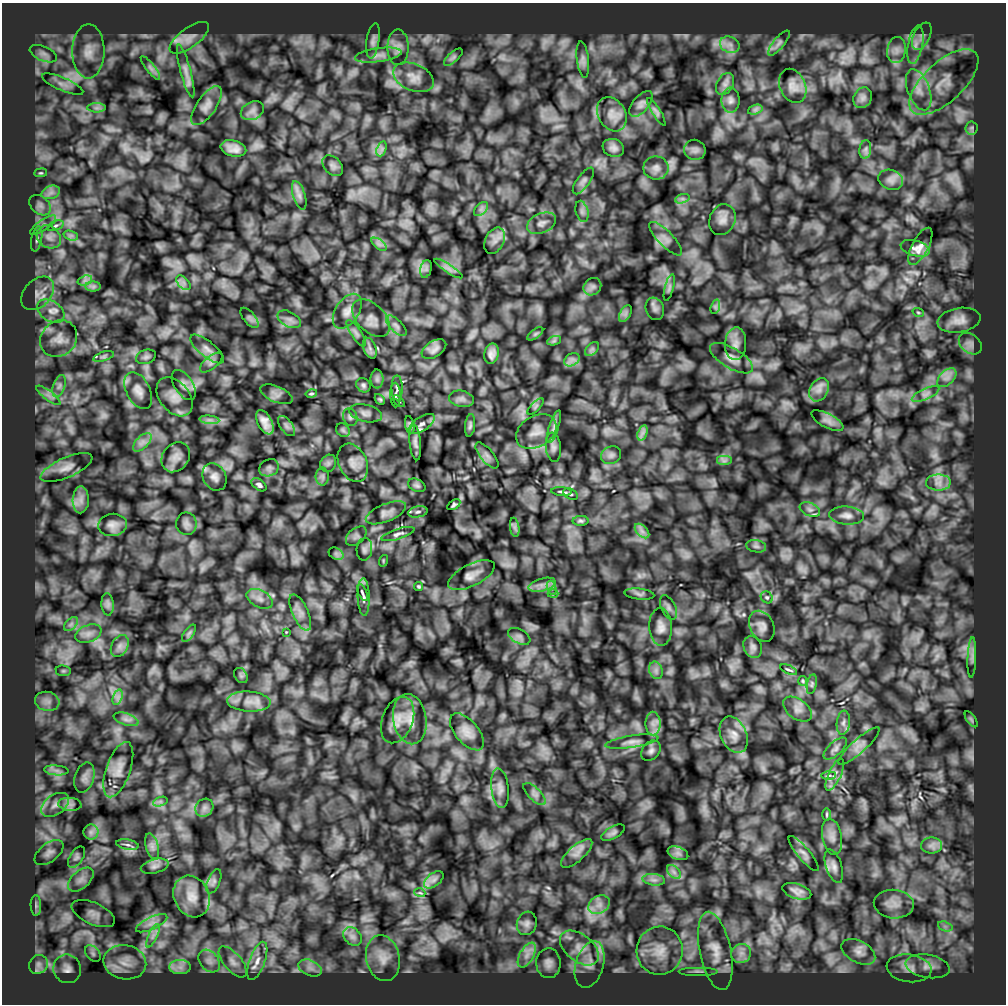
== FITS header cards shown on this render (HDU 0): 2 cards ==
NAXIS1  =                 1004
NAXIS2  =                 1002

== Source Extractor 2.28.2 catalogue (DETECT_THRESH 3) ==
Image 1004 x 1002 px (HDU 0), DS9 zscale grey, 1 PNG px = 1 image px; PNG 1008 x 1006 px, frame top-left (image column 1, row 1002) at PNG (2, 3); each listed source drawn as its Kron ellipse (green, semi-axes under 4 px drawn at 4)
Background 37000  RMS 500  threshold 1510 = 3 sigma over >= 5 px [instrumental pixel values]
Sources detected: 268; all 268 listed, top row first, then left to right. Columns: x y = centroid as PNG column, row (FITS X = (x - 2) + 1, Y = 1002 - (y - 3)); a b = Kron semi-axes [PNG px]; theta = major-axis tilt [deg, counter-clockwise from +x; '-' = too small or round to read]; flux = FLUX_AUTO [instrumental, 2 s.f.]
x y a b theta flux
922 36 15 8 64 2.1e+05
189 38 23 10 36 3.4e+05
373 41 18 6 81 1.7e+05
779 43 15 5 51 1.5e+05
730 45 10 8 -22 2.1e+05
915 45 19 7 79 3.2e+05
398 47 18 10 -90 2.8e+05
896 50 13 9 80 2.8e+05
88 51 27 16 90 7.2e+05
43 54 14 7 -23 1.9e+05
378 55 23 7 8 2.8e+05
453 57 12 5 41 8.5e+04
583 60 18 6 -83 1.6e+05
150 68 15 4 -52 1.2e+05
186 71 27 5 -75 2.5e+05
414 77 21 13 -23 4.0e+05
944 82 43 20 43 1.4e+06
63 84 22 6 -23 2.7e+05
725 84 12 8 60 1.7e+05
793 86 18 13 -66 3.2e+05
919 90 21 11 -69 4.7e+05
863 98 11 8 62 1.5e+05
730 100 12 9 -90 1.8e+05
641 104 15 8 50 1.6e+05
207 106 23 9 55 3.0e+05
96 108 9 4 0 1.1e+05
755 110 7 4 19 8.9e+04
252 111 12 8 27 2.0e+05
656 112 16 4 -58 9.5e+04
612 114 18 13 -60 3.7e+05
971 128 6 6 - 7.8e+04
233 148 13 8 -14 2.7e+05
613 148 11 9 -21 1.7e+05
381 149 8 4 71 1.0e+05
695 150 10 10 - 1.5e+05
865 150 9 6 83 1.1e+05
333 166 12 8 -46 1.5e+05
656 168 12 11 - 2.3e+05
41 173 6 3 8 4.0e+04
891 180 13 9 -19 2.0e+05
583 181 16 6 54 1.4e+05
51 192 9 6 17 1.6e+05
299 195 15 6 -73 1.8e+05
682 199 7 4 18 8.6e+04
40 205 12 8 -40 1.9e+05
481 209 9 5 45 1.1e+05
582 211 11 6 -75 1.3e+05
722 220 16 12 66 2.8e+05
541 223 15 9 23 2.3e+05
43 225 15 5 34 1.7e+05
56 226 9 4 19 7.8e+04
71 236 7 4 -18 9.3e+04
49 237 13 10 -36 2.8e+05
37 239 12 5 79 1.2e+05
666 239 22 7 -46 2.7e+05
495 241 14 9 64 2.4e+05
379 244 9 4 -37 1.1e+05
920 246 20 8 63 2.4e+05
915 248 15 7 -16 1.8e+05
426 269 9 5 75 1.0e+05
449 269 16 4 -33 1.5e+05
85 280 7 4 19 1.0e+05
183 283 9 5 -45 1.2e+05
93 286 7 5 0 8.5e+04
592 287 9 8 - 1.4e+05
669 288 14 4 76 1.0e+05
38 293 19 13 47 4.2e+05
715 307 7 4 72 7.9e+04
655 309 11 9 -69 1.4e+05
51 311 15 10 -33 3.3e+05
347 311 19 12 56 3.5e+05
918 312 6 3 -19 3.6e+04
625 314 9 5 59 1.1e+05
249 318 12 5 -50 1.0e+05
371 318 23 14 -44 3.8e+05
289 319 13 7 -29 1.9e+05
959 320 22 12 10 3.9e+05
396 326 13 6 -45 1.4e+05
356 333 15 5 -56 1.2e+05
535 334 9 4 35 6.5e+04
59 339 20 17 43 5.2e+05
554 341 7 4 19 6.6e+04
736 344 16 10 86 2.9e+05
970 344 13 9 -40 1.8e+05
370 348 11 6 -69 1.2e+05
207 349 21 8 -39 2.4e+05
434 349 13 8 32 2.0e+05
592 349 8 5 45 8.6e+04
492 354 10 7 77 1.9e+05
104 356 10 4 18 8.3e+04
146 357 10 7 19 1.0e+05
731 358 24 10 -31 3.0e+05
572 360 8 6 30 1.4e+05
211 363 13 6 39 1.4e+05
947 378 11 7 45 2.0e+05
377 379 9 6 -90 1.1e+05
184 385 17 9 -57 2.2e+05
363 385 8 6 -43 8.4e+04
59 386 11 6 72 1.5e+05
397 388 12 5 -90 1.2e+05
819 390 12 9 62 2.3e+05
138 391 20 11 -63 3.2e+05
311 393 6 4 13 4.6e+04
276 394 17 8 -23 1.8e+05
926 394 15 5 24 1.6e+05
48 395 15 5 -37 1.8e+05
395 395 12 5 -88 7.7e+04
175 397 22 15 -51 4.2e+05
380 399 6 4 -48 5.2e+04
462 399 13 8 -11 1.6e+05
399 401 7 3 -45 4.2e+04
536 406 10 4 45 7.0e+04
366 413 17 8 -13 2.0e+05
350 417 9 7 -71 1.0e+05
209 420 10 4 -5 1.2e+05
827 421 17 7 -28 1.8e+05
265 422 13 7 -63 3.1e+05
421 424 15 7 34 2.0e+05
410 425 9 4 -80 8.6e+04
470 425 11 5 83 8.8e+04
286 426 12 6 -53 1.3e+05
554 427 17 4 71 1.4e+05
343 430 7 6 - 8.2e+04
536 431 22 15 31 4.3e+05
642 433 8 4 71 1.1e+05
142 442 11 6 45 1.8e+05
415 442 18 5 -85 1.6e+05
553 447 14 7 -83 1.6e+05
487 455 16 6 -50 1.7e+05
611 455 10 8 26 1.4e+05
176 457 16 13 53 3.1e+05
724 461 8 5 0 9.2e+04
328 463 9 7 56 1.0e+05
353 463 20 14 -65 3.9e+05
66 468 28 10 24 3.8e+05
269 468 10 8 27 1.4e+05
322 476 9 6 -90 1.0e+05
215 477 14 11 -60 2.3e+05
938 483 12 8 0 2.4e+05
259 485 8 5 -35 8.8e+04
417 485 9 6 -26 9.5e+04
561 492 10 3 -4 6.7e+04
571 494 8 5 -27 8.0e+04
81 500 13 8 88 2.5e+05
454 505 7 4 34 6.3e+04
810 510 11 6 -23 1.4e+05
418 512 10 5 11 9.9e+04
386 513 21 9 22 2.4e+05
847 515 17 9 -5 2.3e+05
581 521 8 5 2 6.9e+04
186 524 11 10 - 1.5e+05
112 525 14 11 7 2.5e+05
515 527 9 4 -82 9.1e+04
642 531 9 5 -45 1.3e+05
398 534 17 5 18 1.3e+05
356 536 12 7 41 1.3e+05
756 546 10 6 -10 9.9e+04
364 549 11 7 85 1.3e+05
336 554 8 5 -31 9.2e+04
383 561 6 3 73 3.1e+04
471 575 25 11 26 3.3e+05
542 585 14 6 16 2.2e+05
419 586 4 4 - 4.5e+04
552 588 7 4 -71 9.3e+04
362 593 9 4 -66 5.6e+04
553 594 5 3 - 3.5e+04
639 594 15 5 -7 1.0e+05
364 597 19 6 -88 1.6e+05
767 597 6 5 - 7.0e+04
260 599 14 8 -27 2.4e+05
108 604 11 6 -86 1.1e+05
668 608 13 7 -65 1.4e+05
300 612 19 8 -66 2.8e+05
71 624 8 5 45 1.0e+05
762 626 16 12 -63 2.5e+05
661 627 19 11 -87 3.0e+05
286 632 3 3 - 2.2e+04
189 633 10 5 54 8.6e+04
88 634 14 8 21 2.4e+05
519 636 12 7 -29 1.4e+05
120 646 12 8 63 1.8e+05
753 647 11 9 -67 1.5e+05
972 657 20 3 88 1.2e+05
656 670 9 6 -71 1.4e+05
789 670 9 2 -23 5.3e+04
63 671 7 5 -6 6.0e+04
241 676 8 6 -55 7.7e+04
803 681 5 4 - 3.9e+04
812 684 10 4 79 7.3e+04
118 697 8 4 72 1.2e+05
47 701 12 9 -13 2.5e+05
249 702 22 10 -4 4.7e+05
797 709 16 10 -36 2.4e+05
126 719 13 6 -17 1.5e+05
410 719 25 16 -81 5.6e+05
971 719 9 4 -55 6.0e+04
398 720 24 15 69 5.1e+05
843 723 12 6 83 1.5e+05
653 724 12 7 -90 2.3e+05
467 732 22 11 -49 3.9e+05
734 735 19 13 -65 4.3e+05
632 742 27 6 9 2.3e+05
859 746 27 7 42 2.5e+05
835 749 14 6 42 1.6e+05
651 751 11 8 48 1.4e+05
56 770 12 5 -5 1.5e+05
118 770 29 12 71 4.9e+05
829 775 7 3 1 4.5e+04
835 775 17 6 65 2.1e+05
84 778 15 9 73 2.2e+05
500 788 20 8 -83 2.5e+05
535 794 14 6 -44 1.5e+05
160 802 7 4 19 8.8e+04
70 804 12 6 -5 1.6e+05
55 805 15 10 35 3.1e+05
204 808 9 8 - 1.7e+05
827 814 6 3 90 4.1e+04
91 832 7 7 - 1.3e+05
613 833 13 6 29 1.1e+05
832 837 18 10 -79 3.0e+05
128 845 11 5 -10 1.1e+05
152 846 13 6 -74 1.7e+05
931 846 10 8 0 1.8e+05
49 853 17 9 38 2.3e+05
577 853 20 8 42 2.6e+05
678 853 11 6 -21 1.4e+05
804 854 22 6 -50 1.7e+05
76 857 12 6 57 1.2e+05
155 866 14 7 15 1.5e+05
834 866 17 8 -72 2.2e+05
674 872 8 5 -45 1.2e+05
81 880 15 8 42 2.6e+05
434 880 11 6 38 1.5e+05
654 880 11 6 -7 1.5e+05
214 881 13 6 68 1.3e+05
797 891 15 7 -18 2.1e+05
420 893 5 3 - 3.3e+04
192 896 21 17 -65 6.6e+05
894 904 20 14 -5 4.4e+05
36 905 10 5 -88 1.0e+05
599 905 11 8 31 2.7e+05
93 914 23 11 -24 3.2e+05
152 923 17 6 25 2.3e+05
527 923 12 10 72 1.6e+05
945 926 7 4 -19 1.0e+05
153 936 13 4 65 1.5e+05
352 937 10 8 -44 1.8e+05
579 948 22 13 -39 5.8e+05
660 951 24 23 - 1.0e+06
715 951 40 15 -78 8.1e+05
858 952 18 10 -29 3.3e+05
93 953 9 6 -50 1.2e+05
741 953 10 9 - 2.5e+05
527 955 14 7 61 2.6e+05
383 958 23 16 -78 6.5e+05
209 961 13 9 -50 2.6e+05
257 961 20 7 70 3.5e+05
125 962 21 17 -10 6.9e+05
233 962 19 9 -49 3.0e+05
548 963 15 12 -89 2.7e+05
38 964 10 9 - 1.9e+05
590 964 24 14 73 5.8e+05
928 966 22 11 -9 4.2e+05
180 967 10 7 0 2.3e+05
310 968 12 7 -23 2.3e+05
909 968 22 14 -8 4.6e+05
67 969 14 13 - 2.7e+05
698 971 19 2 0 1.1e+05